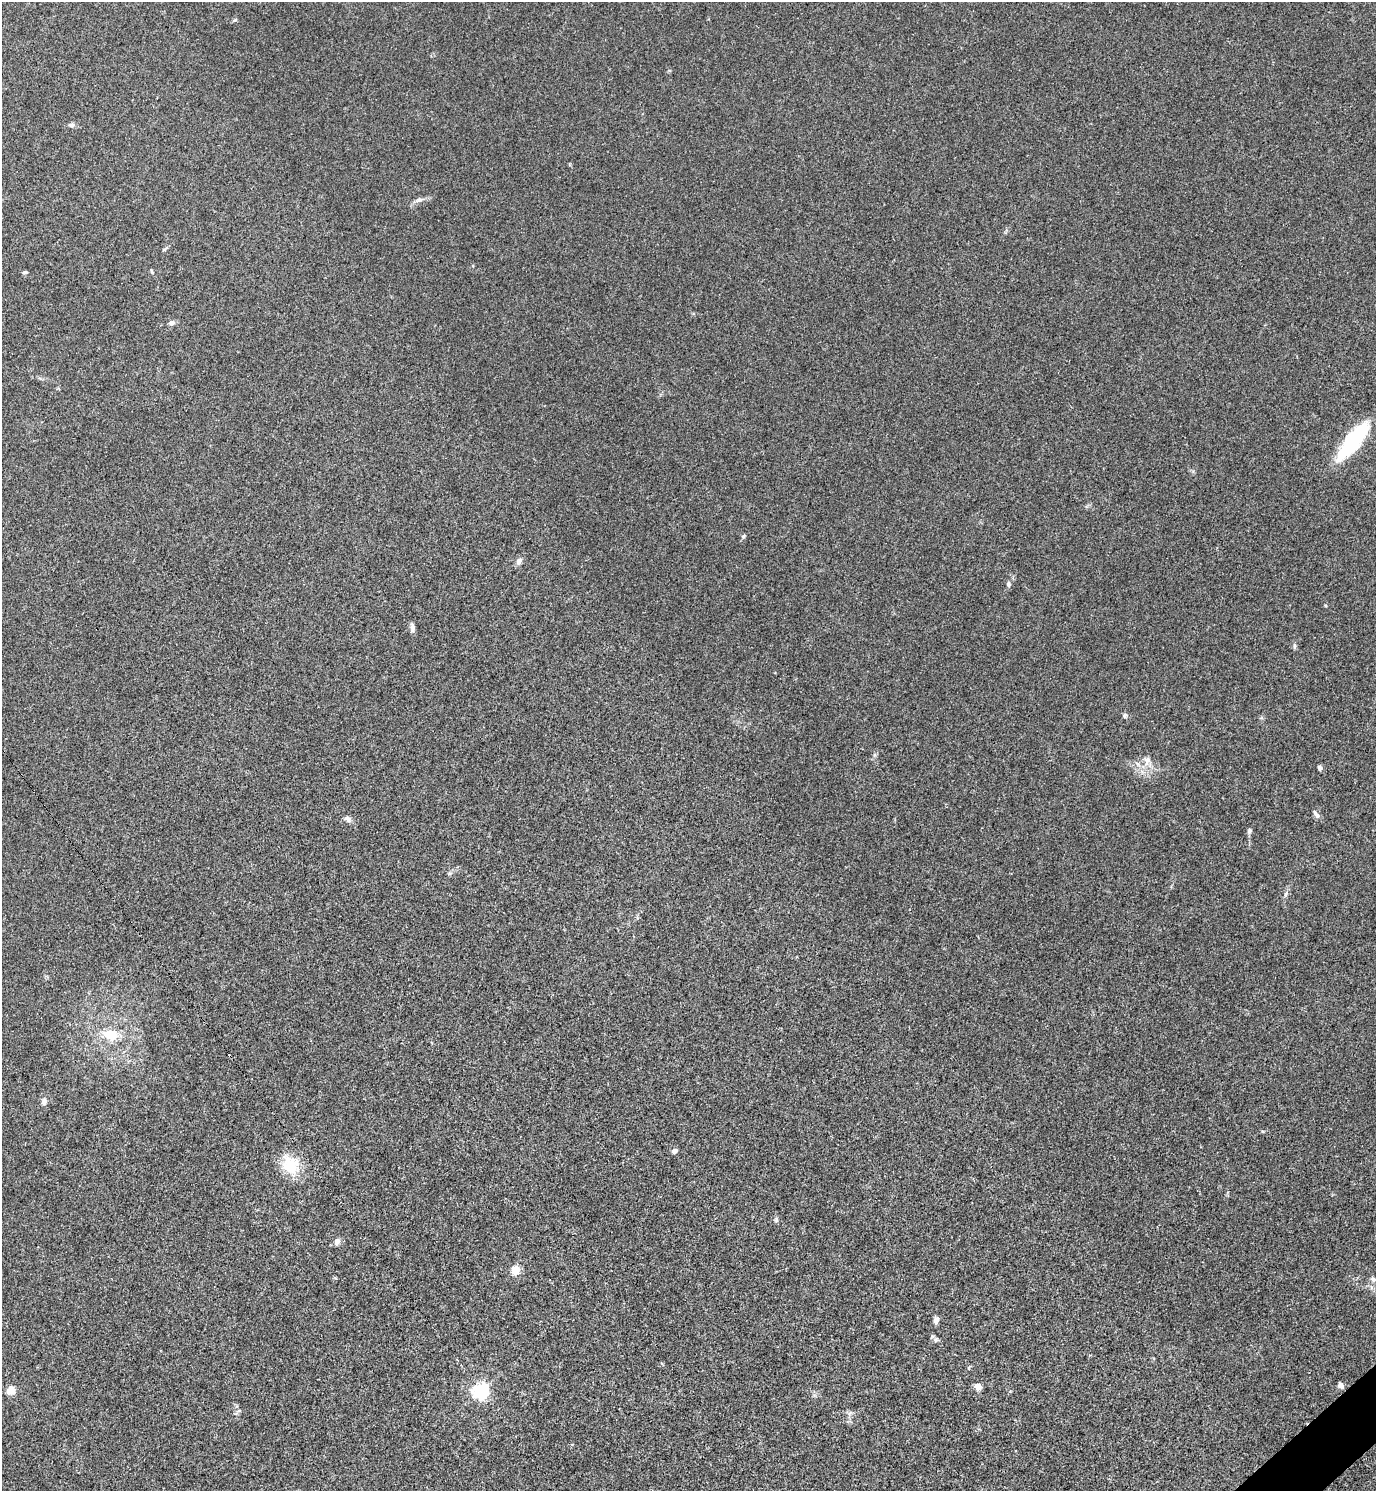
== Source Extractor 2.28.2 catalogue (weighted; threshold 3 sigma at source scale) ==
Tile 6 of 4 x 4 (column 2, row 2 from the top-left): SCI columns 1675-3048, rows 3023-4511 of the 5992 x 6003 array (HDU 1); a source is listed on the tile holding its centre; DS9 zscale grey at full resolution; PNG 1378 x 1493 px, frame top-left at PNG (2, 2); no overlay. Shown black and unused: <1% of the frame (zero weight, under 3 of 5 exposures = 3% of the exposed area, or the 3 px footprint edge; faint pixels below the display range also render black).
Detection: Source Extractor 2.28.2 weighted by HDU 2 'WHT'; one run over the whole footprint, this tile lists its part. Background 0.0162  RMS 0.0029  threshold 0.0131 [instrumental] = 3 sigma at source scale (4.5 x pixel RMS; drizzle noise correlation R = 1.50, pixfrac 1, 0.05/0.05 arcsec/px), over >= 5 px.
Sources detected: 37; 1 cosmic-ray / hot-pixel residue — not listed; the other 36 listed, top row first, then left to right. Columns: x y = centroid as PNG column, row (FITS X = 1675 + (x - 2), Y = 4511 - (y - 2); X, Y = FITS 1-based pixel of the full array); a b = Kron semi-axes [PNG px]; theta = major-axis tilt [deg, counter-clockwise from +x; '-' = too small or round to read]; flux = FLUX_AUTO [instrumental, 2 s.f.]
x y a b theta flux
235 20 6 3 19 0.34
72 125 9 6 4 0.78
419 200 11 5 18 0.98
165 248 8 4 31 0.43
152 271 6 4 -70 0.36
25 272 6 4 17 0.48
172 323 8 6 20 0.89
1353 441 44 13 52 23
743 536 6 5 - 0.48
519 561 8 6 55 1.1
1008 584 7 5 -81 0.66
412 627 12 5 90 1
1294 646 8 4 89 0.53
1125 715 6 6 - 0.56
1147 761 12 9 80 1.9
1319 768 6 4 -65 0.7
1316 814 12 6 -61 1
347 819 9 7 -27 1
1249 831 7 5 69 0.67
449 873 7 3 9 0.4
1286 894 8 4 70 0.67
111 1035 19 14 -6 5.8
44 1101 8 6 67 1.2
674 1151 7 6 - 0.88
290 1165 25 23 -55 8
776 1219 6 5 - 0.52
337 1241 8 7 - 1.1
515 1270 5 5 - 11
1373 1279 7 6 - 0.7
936 1320 6 5 - 1.7
936 1340 6 5 - 0.58
1341 1385 6 5 - 1.1
978 1387 6 6 - 2
11 1390 10 9 - 2.3
481 1391 6 6 - 78
239 1411 6 4 1 0.46